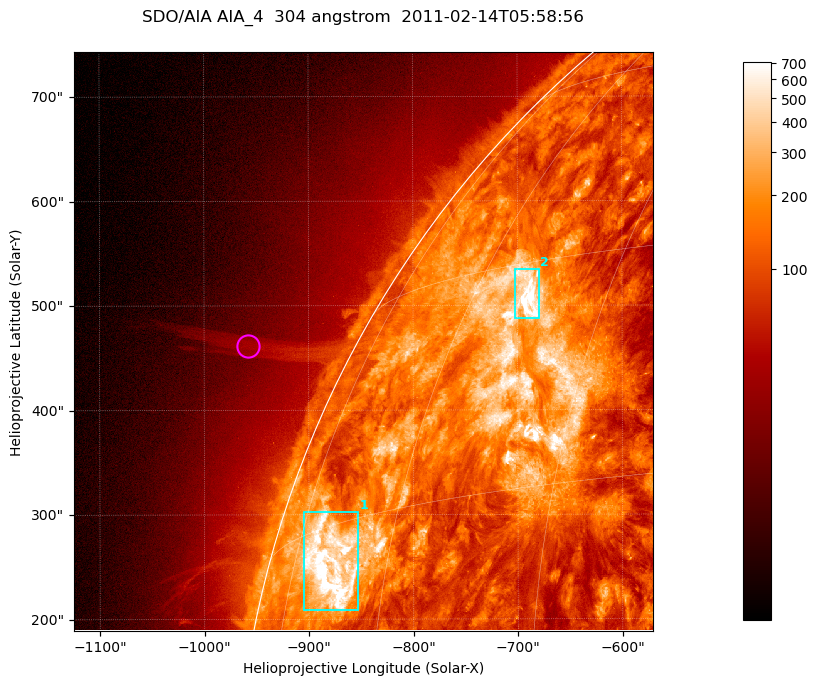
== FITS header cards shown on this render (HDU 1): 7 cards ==
TELESCOP= 'SDO/AIA '           / For AIA: SDO/AIA
INSTRUME= 'AIA_4   '           / For AIA: AIA_ATA1, AIA_ATA2, AIA_ATA3 or AIA_AT
WAVELNTH=                  304 / [angstrom] Wavelength
WAVEUNIT= 'angstrom'           / Wavelength unit: angstrom
DATE-OBS= '2011-02-14T05:58:56.124' / [ISO] Date when observation started; ISO 8
CTYPE1  = 'HPLN-TAN'           / CTYPE1; Typically HPLN
CTYPE2  = 'HPLT-TAN'           / CTYPE2; Typically HPLT

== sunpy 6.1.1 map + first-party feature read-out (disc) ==
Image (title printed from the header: SDO/AIA AIA_4  304 angstrom  2011-02-14T05:58:56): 923 x 923 px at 0.6 arcsec/px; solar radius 972 arcsec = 1619 px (partial field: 4.9% of the solar disc is inside the frame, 47% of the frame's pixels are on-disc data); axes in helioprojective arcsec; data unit not stated in the header (colour bar unlabelled)
Orientation: roll -0.132 deg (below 1 deg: not rotated)
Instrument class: DISC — disc imager (sunpy class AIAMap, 304 A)
Bright regions (active regions / flare kernels): reference = the on-disc median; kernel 7 px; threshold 5 sigma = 366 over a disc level ~129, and >= 1.15x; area >= 851 px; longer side >= 11 px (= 6.6 arcsec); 2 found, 2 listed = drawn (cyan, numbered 1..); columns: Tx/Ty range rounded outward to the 2 arcsec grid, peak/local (2 s.f.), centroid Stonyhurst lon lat
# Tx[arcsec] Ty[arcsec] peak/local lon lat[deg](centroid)
1 -906..-852 208..304 12 -68 +12
2 -704..-678 486..536 10 -53 +27
Off-limb structures (1.02-1.3 R_sun): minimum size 400 px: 3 found; the strongest spans PA ~65 deg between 1.04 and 1.18 R_sun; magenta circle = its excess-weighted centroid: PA ~65 deg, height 1.09 R_sun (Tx ~-958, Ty ~462 arcsec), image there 1.9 x the reference